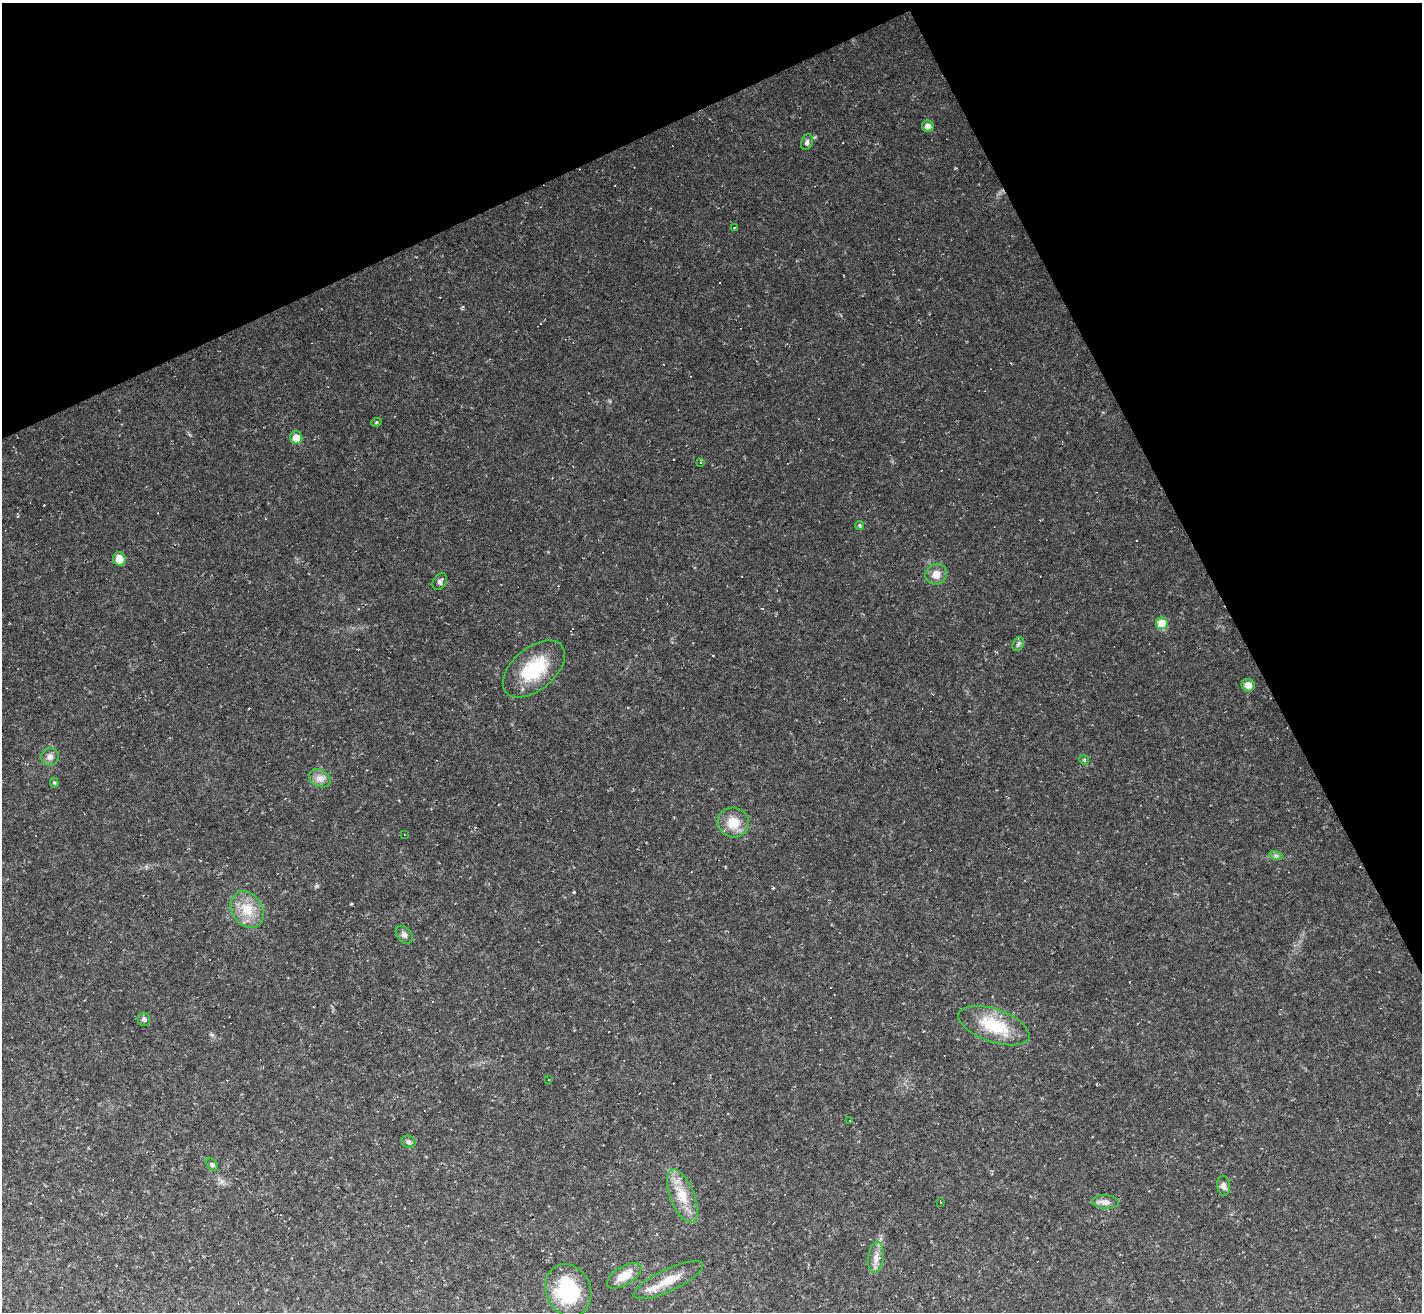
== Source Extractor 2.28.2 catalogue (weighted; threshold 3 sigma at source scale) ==
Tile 3 of 4 x 4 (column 3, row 1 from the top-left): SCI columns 2843-4262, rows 4212-5521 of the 5683 x 5672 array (HDU 1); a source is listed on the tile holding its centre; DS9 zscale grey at full resolution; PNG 1424 x 1314 px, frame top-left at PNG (2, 3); each listed source drawn as its Kron ellipse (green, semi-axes under 4 px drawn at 4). Shown black and unused: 24% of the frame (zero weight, under 2 of 3 exposures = <1% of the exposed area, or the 3 px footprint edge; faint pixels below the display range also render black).
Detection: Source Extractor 2.28.2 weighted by HDU 2 'WHT'; one run over the whole footprint, this tile lists its part. Background 0.0489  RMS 0.0076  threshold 0.0342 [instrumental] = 3 sigma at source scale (4.5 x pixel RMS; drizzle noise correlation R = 1.50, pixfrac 1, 0.05/0.05 arcsec/px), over >= 5 px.
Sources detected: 58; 20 cosmic-ray / hot-pixel residue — neither listed nor drawn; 1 inside a brighter listed object's ellipse — not listed separately; the other 37 listed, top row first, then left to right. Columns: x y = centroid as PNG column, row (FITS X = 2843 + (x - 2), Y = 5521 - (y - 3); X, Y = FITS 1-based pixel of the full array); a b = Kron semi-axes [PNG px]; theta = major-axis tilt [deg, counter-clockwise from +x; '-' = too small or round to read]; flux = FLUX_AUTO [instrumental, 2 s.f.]
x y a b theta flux
928 126 6 5 - 4.4
807 142 8 5 68 2
734 228 3 3 - 9.2
376 422 5 4 - 1
296 438 6 6 - 9.6
701 462 4 3 - 0.68
860 525 4 4 - 1.1
119 559 7 6 - 10
936 574 11 10 - 7.4
440 581 9 6 59 2.2
1162 623 6 5 - 17
1018 644 7 5 59 1.6
534 669 36 21 40 38
1248 685 6 6 - 7.3
50 757 9 8 - 3.6
1084 760 5 4 - 0.96
320 778 11 8 -27 4.8
54 783 5 4 - 1.1
733 822 16 15 - 14
404 835 3 2 - 0.87
1276 856 7 4 -18 1.6
247 910 20 15 -57 16
404 935 10 7 -49 2.9
144 1019 7 6 - 1.9
994 1026 37 16 -19 32
548 1080 2 2 - 0.6
850 1120 3 2 - 0.42
409 1142 7 6 - 1.8
212 1165 7 5 -47 1.4
1224 1186 10 6 -84 2.9
682 1196 28 12 -68 16
940 1202 2 2 - 0.55
1105 1202 14 6 -4 4
876 1257 15 7 83 6
624 1276 19 9 31 11
668 1280 38 11 25 15
568 1290 27 22 -66 46